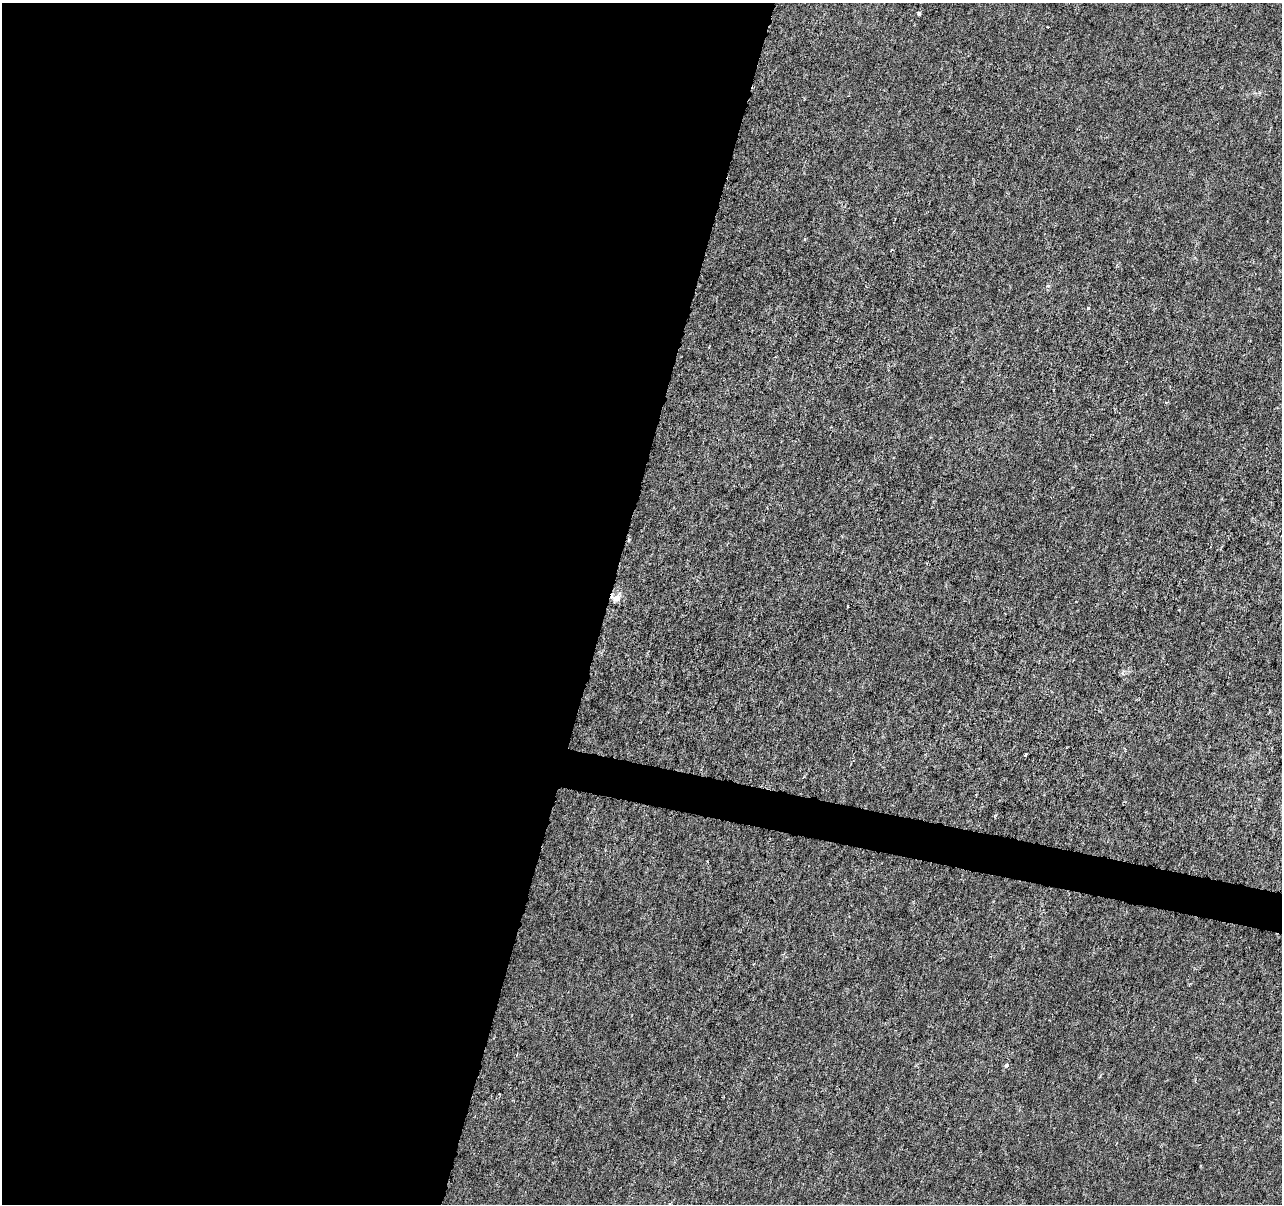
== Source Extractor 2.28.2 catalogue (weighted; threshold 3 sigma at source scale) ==
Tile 5 of 4 x 4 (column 1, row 2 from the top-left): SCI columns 1-1280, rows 2626-3827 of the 5128 x 5312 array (HDU 1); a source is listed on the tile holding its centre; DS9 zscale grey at full resolution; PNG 1284 x 1206 px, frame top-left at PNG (2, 3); no overlay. Shown black and unused: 49% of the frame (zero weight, under 3 of 6 exposures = <1% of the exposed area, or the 3 px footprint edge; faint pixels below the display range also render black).
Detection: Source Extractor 2.28.2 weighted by HDU 2 'WHT'; one run over the whole footprint, this tile lists its part. Background -4.65e-06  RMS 0.0013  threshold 0.00516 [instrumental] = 3 sigma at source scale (4.09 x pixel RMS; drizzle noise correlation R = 1.36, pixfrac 0.8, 0.0396/0.0396 arcsec/px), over >= 5 px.
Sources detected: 8; all 8 listed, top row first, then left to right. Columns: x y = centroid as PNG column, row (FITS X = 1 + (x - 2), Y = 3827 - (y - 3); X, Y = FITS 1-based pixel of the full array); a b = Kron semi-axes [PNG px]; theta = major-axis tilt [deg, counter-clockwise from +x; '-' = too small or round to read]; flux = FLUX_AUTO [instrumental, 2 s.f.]
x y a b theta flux
919 13 4 4 - 0.22
1048 27 3 2 - 0.11
1048 286 5 5 - 0.21
1088 308 3 3 - 0.18
616 598 15 9 37 0.84
848 607 3 2 - 0.094
1026 755 4 3 - 0.12
1006 1065 5 4 - 0.25